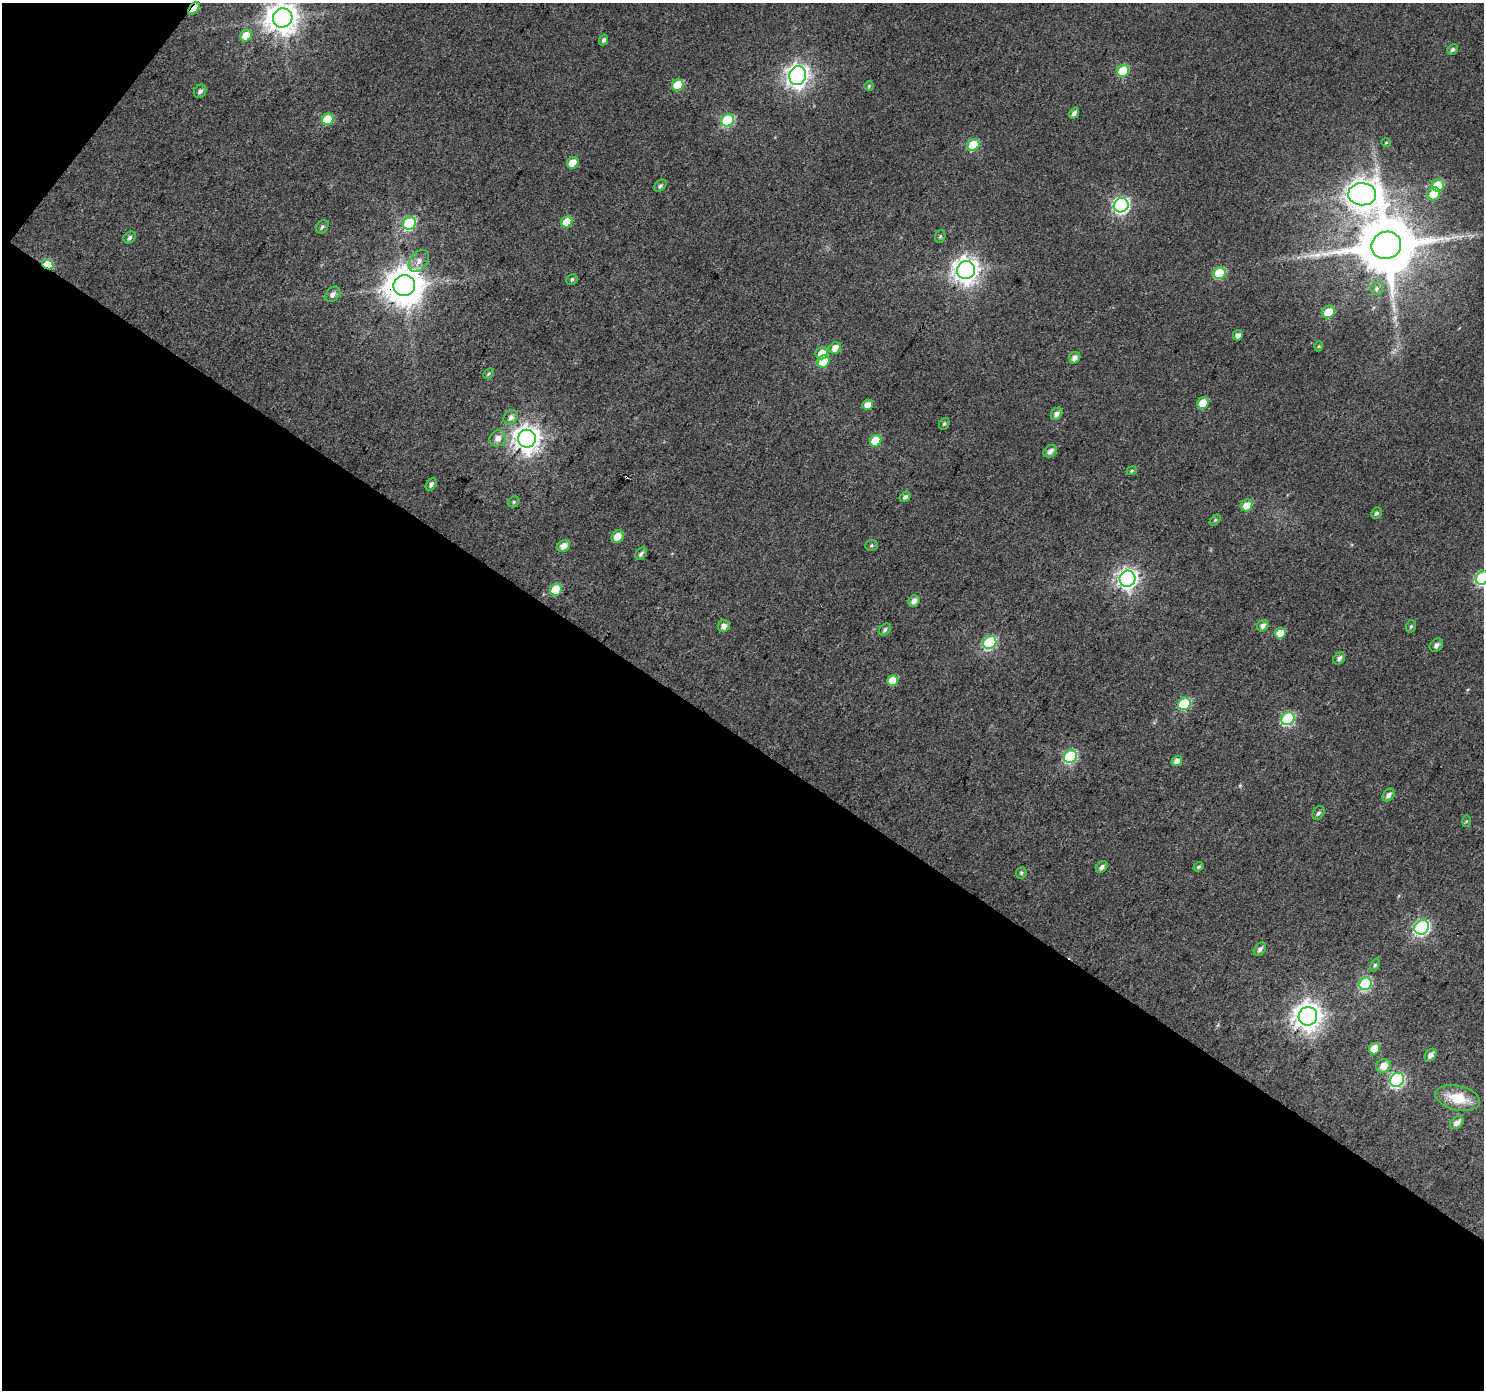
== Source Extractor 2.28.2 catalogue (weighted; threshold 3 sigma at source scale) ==
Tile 3 of 2 x 2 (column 1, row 2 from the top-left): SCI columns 2-1483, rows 115-1502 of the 2966 x 2987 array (HDU 1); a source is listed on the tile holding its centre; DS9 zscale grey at full resolution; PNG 1486 x 1392 px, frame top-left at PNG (2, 3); each listed source drawn as its Kron ellipse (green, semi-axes under 4 px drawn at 4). Shown black and unused: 48% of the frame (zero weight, under 3 of 4 exposures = <1% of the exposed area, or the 3 px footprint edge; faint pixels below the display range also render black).
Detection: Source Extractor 2.28.2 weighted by HDU 2 'WHT'; one run over the whole footprint, this tile lists its part. Background 0.0446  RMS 0.011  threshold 0.0504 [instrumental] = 3 sigma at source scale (4.5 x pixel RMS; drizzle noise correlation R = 1.50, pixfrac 1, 0.0396/0.0396 arcsec/px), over >= 5 px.
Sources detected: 99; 1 cosmic-ray / hot-pixel residue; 1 long thin detection or spike segment (spike, bleed or trail) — neither listed nor drawn; the other 97 listed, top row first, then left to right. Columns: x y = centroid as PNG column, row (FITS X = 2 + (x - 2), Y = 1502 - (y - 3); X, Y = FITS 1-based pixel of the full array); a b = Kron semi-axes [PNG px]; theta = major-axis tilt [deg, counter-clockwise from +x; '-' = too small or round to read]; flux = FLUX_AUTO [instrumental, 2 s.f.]
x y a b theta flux
194 8 7 4 50 23
283 18 10 9 - 1700
246 36 6 5 - 19
603 40 5 4 - 2.9
1452 49 5 5 - 2.7
1123 71 6 5 - 52
798 76 9 8 - 790
678 85 6 5 - 35
869 86 5 4 - 1.6
200 91 7 6 - 4.1
1074 113 6 4 52 4.4
328 119 6 5 - 34
728 120 6 6 - 81
1386 142 5 3 - 1.1
973 145 6 5 - 51
573 163 6 5 - 16
1438 185 6 5 - 45
660 186 7 5 43 2.7
1362 194 14 11 -1 1700
1434 194 7 6 - 18
1121 205 7 7 - 270
567 222 6 5 - 26
409 223 7 6 - 120
322 227 7 5 53 2.6
940 236 6 5 - 1.9
130 237 7 5 47 3.2
1386 245 15 13 20 9500
419 261 12 8 52 7.3
48 265 6 4 -28 62
966 270 9 9 - 1000
1220 273 6 5 - 79
572 279 6 5 - 2.5
404 286 11 10 - 2900
1377 289 6 6 - 3.3
333 294 8 6 45 4.9
1328 312 7 6 - 19
1238 335 5 5 - 5.7
1319 346 5 3 - 1.1
835 348 6 5 - 11
822 353 6 6 - 14
1075 358 6 5 - 6.6
823 361 6 6 - 29
489 374 6 4 42 1.8
1203 403 6 5 - 26
868 405 6 5 - 11
1056 414 7 5 53 5.4
511 417 8 6 51 5.4
944 424 6 5 - 2
498 438 8 8 - 8.2
527 439 9 9 - 1200
876 441 6 5 - 30
1050 451 7 5 36 5.9
1132 471 5 4 - 1.5
431 484 7 4 54 4.2
905 497 6 5 - 3.4
514 502 6 5 - 1.9
1247 505 6 5 - 14
1376 513 6 5 - 2.7
1215 520 6 4 45 1.7
618 536 7 5 47 13
871 545 6 5 - 2
564 546 7 5 38 9.7
641 554 7 5 49 3.1
1482 578 7 6 - 140
1128 579 8 8 - 580
556 590 6 5 - 47
914 601 6 5 - 6.8
724 626 6 5 - 6.3
1263 626 6 5 - 4.9
1411 626 6 4 72 2.1
885 629 7 5 42 2.7
1280 633 6 5 - 18
990 642 7 6 - 120
1436 645 7 5 44 4.3
1339 658 7 5 52 4.6
893 681 6 5 - 22
1184 704 6 6 - 81
1288 719 7 6 - 120
1070 757 7 6 - 110
1177 761 5 5 - 7.6
1389 795 7 5 46 5.4
1318 813 7 5 55 3.1
1466 821 6 4 88 1.4
1102 867 7 5 43 3.6
1199 867 5 4 - 2
1021 873 6 5 - 1.9
1422 927 8 6 37 220
1260 949 7 5 51 4.1
1375 965 6 4 68 2.2
1365 984 6 6 - 110
1308 1016 9 9 - 1300
1375 1049 6 5 - 20
1431 1055 7 5 49 5
1384 1066 7 6 - 11
1397 1080 7 6 - 190
1458 1098 23 12 -13 32
1457 1123 8 5 40 6.7
Overlapping masked pixels (flux is a lower limit): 3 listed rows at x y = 194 8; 48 265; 404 286
Isophote crosses this tile's border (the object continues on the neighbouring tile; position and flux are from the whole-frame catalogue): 2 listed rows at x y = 283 18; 1482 578